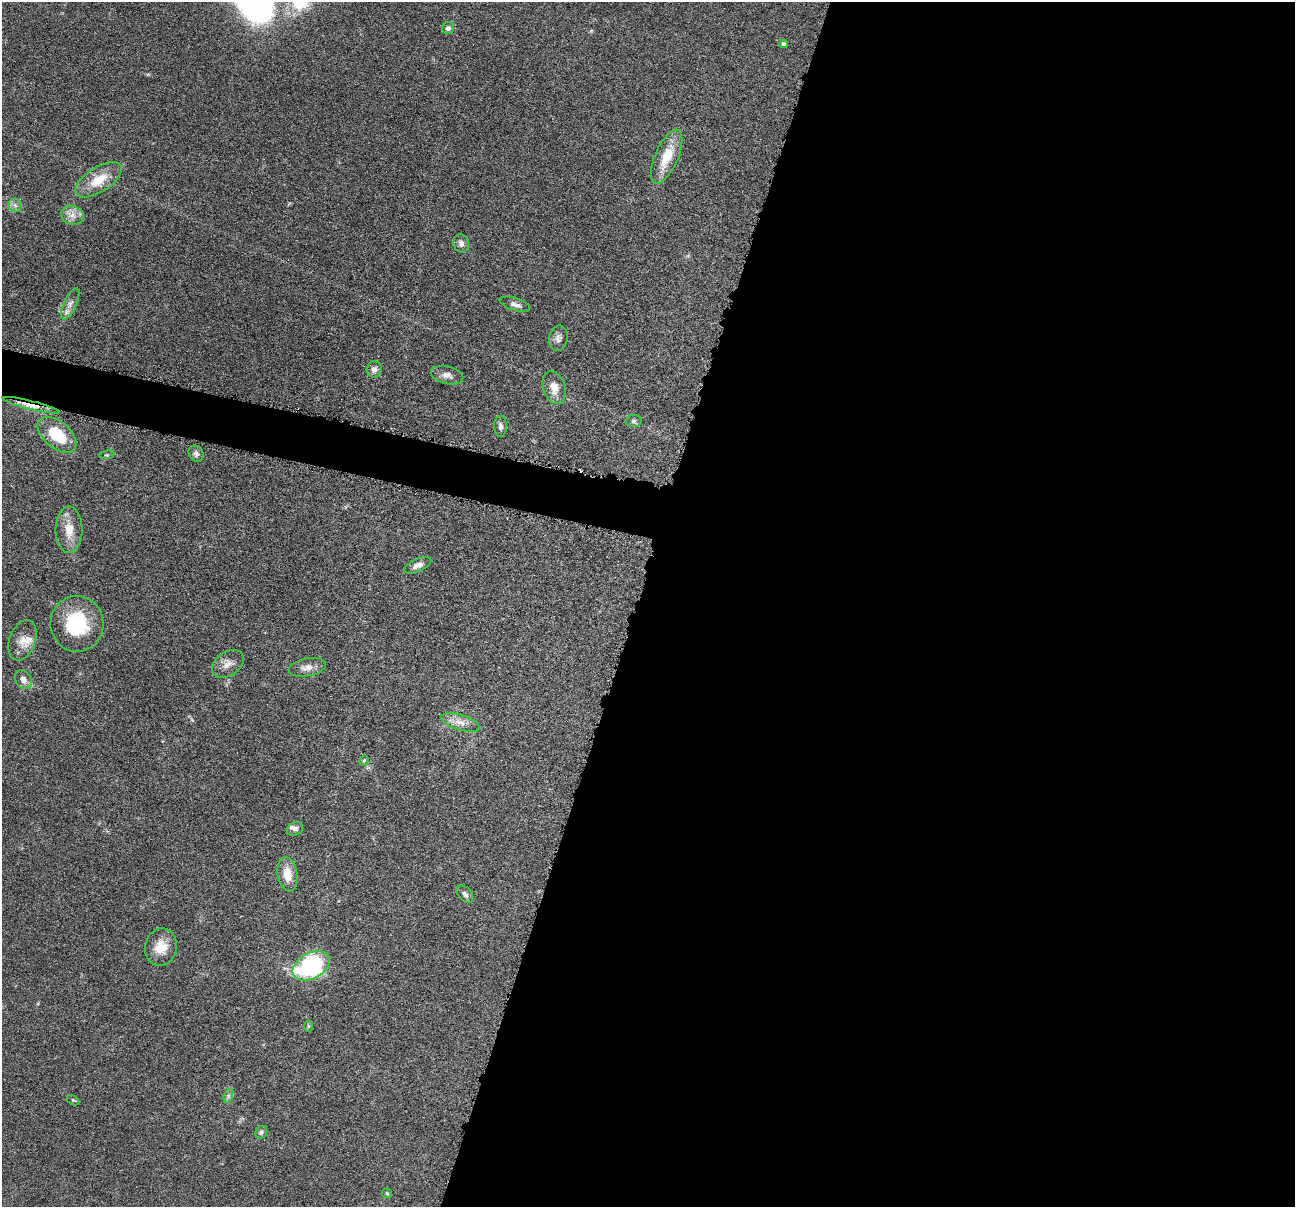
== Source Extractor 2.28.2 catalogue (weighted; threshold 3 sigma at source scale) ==
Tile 12 of 4 x 4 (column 4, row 3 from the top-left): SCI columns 3886-5178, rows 1457-2661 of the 5183 x 5197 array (HDU 1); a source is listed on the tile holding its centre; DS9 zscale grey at full resolution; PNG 1297 x 1209 px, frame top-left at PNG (2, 2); each listed source drawn as its Kron ellipse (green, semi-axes under 4 px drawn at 4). Shown black and unused: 53% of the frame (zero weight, under 4 of 8 exposures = <1% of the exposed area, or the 3 px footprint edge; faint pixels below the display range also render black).
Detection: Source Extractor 2.28.2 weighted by HDU 2 'WHT'; one run over the whole footprint, this tile lists its part. Background 0.0365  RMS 0.0036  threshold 0.0148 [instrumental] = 3 sigma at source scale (4.09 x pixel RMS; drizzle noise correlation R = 1.36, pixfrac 0.8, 0.05/0.05 arcsec/px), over >= 5 px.
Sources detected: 39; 1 inside a brighter listed object's ellipse — not listed separately; the other 38 listed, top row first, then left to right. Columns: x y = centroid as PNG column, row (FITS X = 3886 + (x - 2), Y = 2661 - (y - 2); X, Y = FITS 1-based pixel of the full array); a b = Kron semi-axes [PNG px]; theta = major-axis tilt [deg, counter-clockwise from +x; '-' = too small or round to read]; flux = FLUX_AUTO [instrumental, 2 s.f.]
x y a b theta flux
448 28 6 6 - 1.1
784 44 4 4 - 0.85
667 157 29 11 66 9.2
98 180 26 12 32 7.8
15 205 7 6 - 1
72 215 11 9 -18 2.5
461 243 9 7 -74 1.5
70 304 17 6 65 2
515 304 16 6 -18 1.7
558 338 13 9 79 1.7
374 369 8 7 - 1.5
447 375 16 9 -13 2.2
554 388 17 11 -72 3.9
31 405 29 4 -14 4.4
634 421 8 6 4 0.79
500 426 11 6 -89 1.2
57 435 23 13 -40 13
196 454 8 7 - 1.1
107 455 7 3 8 0.47
69 530 23 13 90 5.9
418 565 14 6 23 2
77 624 28 26 -89 21
22 640 21 13 69 4.5
228 664 18 11 36 3.1
307 667 19 9 10 2.8
23 679 10 8 -58 2
460 722 20 7 -17 3.3
364 761 5 4 - 0.57
295 829 8 6 26 1.1
287 874 17 10 -80 5.3
465 894 10 6 -46 1.2
161 947 19 16 80 5.7
311 966 20 13 28 53
308 1026 6 4 89 0.42
228 1096 7 4 72 0.71
73 1100 7 4 -31 0.47
261 1132 7 5 57 0.79
387 1193 5 5 - 0.4
Overlapping masked pixels (flux is a lower limit): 1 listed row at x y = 31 405